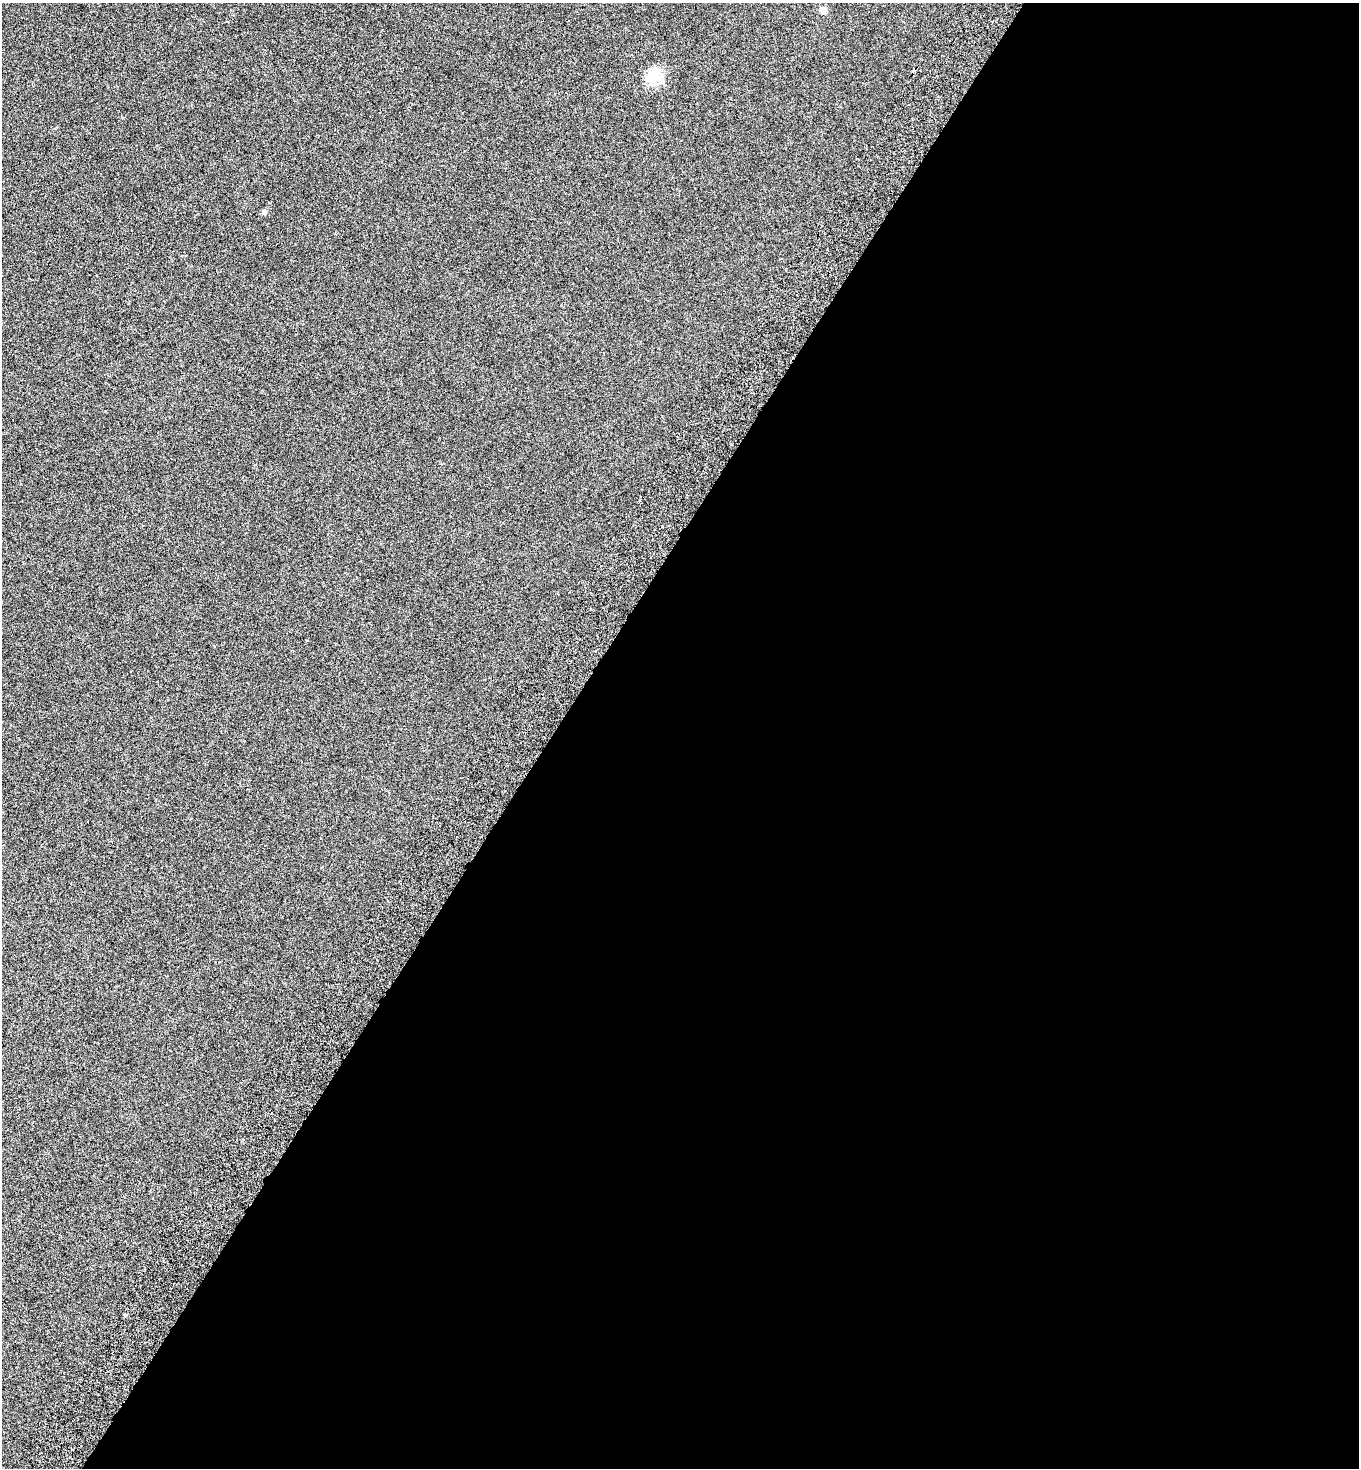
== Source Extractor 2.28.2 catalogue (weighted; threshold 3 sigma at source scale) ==
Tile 12 of 4 x 4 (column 4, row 3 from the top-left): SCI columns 4419-5775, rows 1506-2971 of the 5983 x 5948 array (HDU 1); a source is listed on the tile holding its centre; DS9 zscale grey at full resolution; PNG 1361 x 1470 px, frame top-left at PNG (2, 3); no overlay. Shown black and unused: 59% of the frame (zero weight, under 5 of 9 exposures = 3% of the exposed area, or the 3 px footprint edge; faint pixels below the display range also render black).
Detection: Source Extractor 2.28.2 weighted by HDU 2 'WHT'; one run over the whole footprint, this tile lists its part. Background 6.19e-04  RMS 0.0019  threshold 0.0079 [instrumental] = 3 sigma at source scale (4.09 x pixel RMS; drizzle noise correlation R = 1.36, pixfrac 0.8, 0.05/0.05 arcsec/px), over >= 5 px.
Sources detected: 4; all 4 listed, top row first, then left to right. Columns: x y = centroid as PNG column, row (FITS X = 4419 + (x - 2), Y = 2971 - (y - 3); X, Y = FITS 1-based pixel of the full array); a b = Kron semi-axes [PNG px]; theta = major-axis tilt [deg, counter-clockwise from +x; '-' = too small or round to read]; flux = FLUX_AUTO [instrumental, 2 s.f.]
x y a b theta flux
823 10 5 4 - 2.5
654 75 26 15 51 3
264 212 5 4 - 0.68
125 1315 4 4 - 0.27